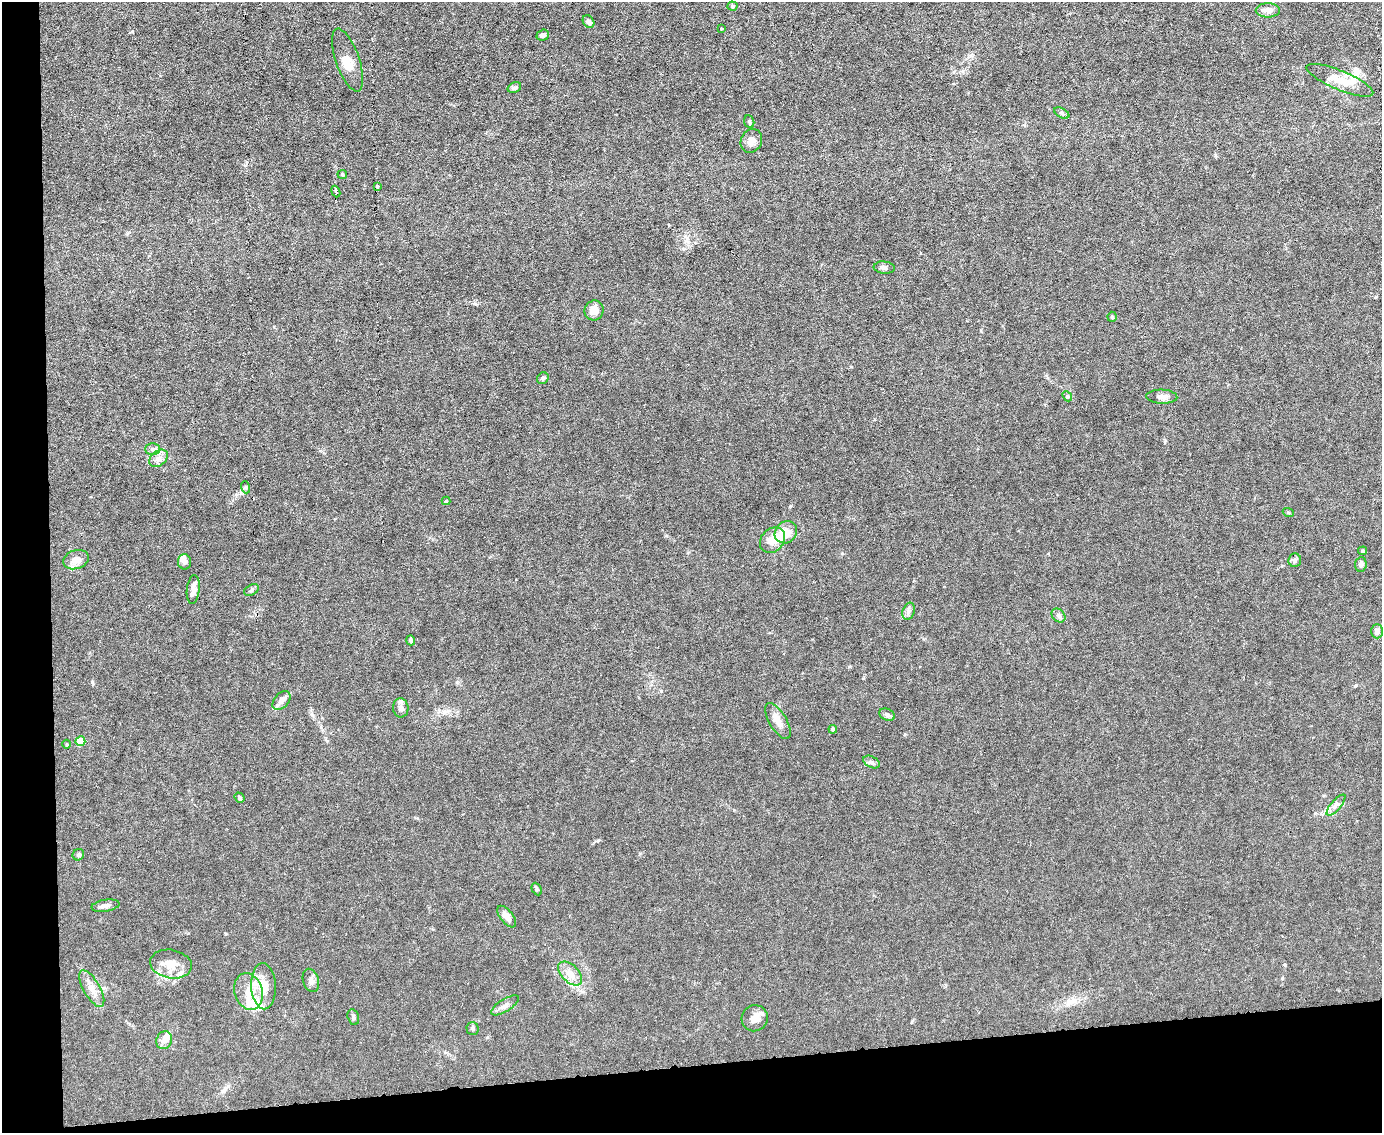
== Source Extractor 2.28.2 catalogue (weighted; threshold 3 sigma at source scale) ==
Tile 10 of 3 x 4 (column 1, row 4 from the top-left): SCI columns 232-1611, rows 1-1131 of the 4496 x 4523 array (HDU 1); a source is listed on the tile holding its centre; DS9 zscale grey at full resolution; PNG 1384 x 1135 px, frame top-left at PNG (2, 2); each listed source drawn as its Kron ellipse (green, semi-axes under 4 px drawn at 4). Shown black and unused: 9% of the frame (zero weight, under 3 of 6 exposures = <1% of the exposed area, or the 3 px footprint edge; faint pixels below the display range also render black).
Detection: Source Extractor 2.28.2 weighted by HDU 2 'WHT'; one run over the whole footprint, this tile lists its part. Background 0.0185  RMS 0.0027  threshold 0.0112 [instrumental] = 3 sigma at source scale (4.09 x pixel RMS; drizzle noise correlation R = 1.36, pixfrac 0.8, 0.05/0.05 arcsec/px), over >= 5 px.
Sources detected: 76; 3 inside a brighter object's white glare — neither listed nor drawn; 10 inside a brighter listed object's ellipse — not listed separately; the other 63 listed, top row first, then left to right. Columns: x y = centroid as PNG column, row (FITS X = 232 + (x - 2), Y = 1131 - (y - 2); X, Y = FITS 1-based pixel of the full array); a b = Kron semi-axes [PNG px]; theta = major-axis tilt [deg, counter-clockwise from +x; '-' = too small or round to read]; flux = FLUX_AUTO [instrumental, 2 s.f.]
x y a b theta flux
732 6 5 4 - 0.3
1268 10 12 7 0 1.7
588 21 7 5 -52 0.91
721 29 3 3 - 0.19
543 35 6 5 - 0.76
348 60 33 11 -71 3.2
1340 80 36 9 -22 4.3
514 88 7 5 27 0.58
1062 113 8 4 -28 0.49
749 122 6 5 - 0.42
751 141 12 10 62 1.7
342 174 5 4 - 0.28
377 186 3 3 - 0.68
336 192 6 3 -67 0.38
884 268 10 6 -5 0.84
594 310 10 9 - 2.3
1112 317 5 4 - 0.39
543 378 6 5 - 0.5
1067 396 6 4 -49 0.36
1162 397 15 7 -2 1.3
152 449 7 6 - 0.66
158 458 10 7 39 1.2
245 487 6 4 -72 0.32
446 501 4 4 - 0.36
1288 512 6 3 -19 0.27
786 532 12 10 49 3.6
772 540 14 11 46 3.1
1363 551 4 4 - 0.38
76 560 13 9 19 1.9
1295 560 7 6 - 0.74
185 562 7 6 - 1.1
1361 564 7 5 82 0.89
193 590 14 6 84 1.5
251 590 8 5 28 0.5
909 611 9 6 72 0.77
1058 615 8 6 -44 0.7
1377 631 7 5 -90 1.2
411 640 5 4 - 0.38
281 701 11 7 48 1.4
401 708 9 7 -85 1.1
887 715 8 5 -25 0.72
778 721 20 8 -59 2.3
833 729 4 4 - 0.74
80 741 5 5 - 5.9
66 744 4 3 - 0.24
871 762 9 5 -28 0.66
240 798 5 4 - 0.4
1336 805 13 5 49 1
78 855 6 5 - 0.49
537 889 6 4 -62 0.4
105 906 14 6 9 1
507 917 13 6 -51 1.7
171 964 21 14 -10 3.5
570 973 14 8 -44 2.1
311 980 12 8 -74 1.2
264 986 23 12 -88 4.6
92 989 20 8 -60 2.2
249 991 19 14 -73 3.8
505 1005 16 6 32 1.1
353 1017 8 5 -75 0.56
755 1018 13 13 - 2.1
473 1028 6 6 - 0.47
164 1040 9 7 66 1.7
Unlisted compact peaks at least as high as the median listed source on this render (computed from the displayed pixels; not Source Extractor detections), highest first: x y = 92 682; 598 840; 457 682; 1282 978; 132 32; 475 304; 245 165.